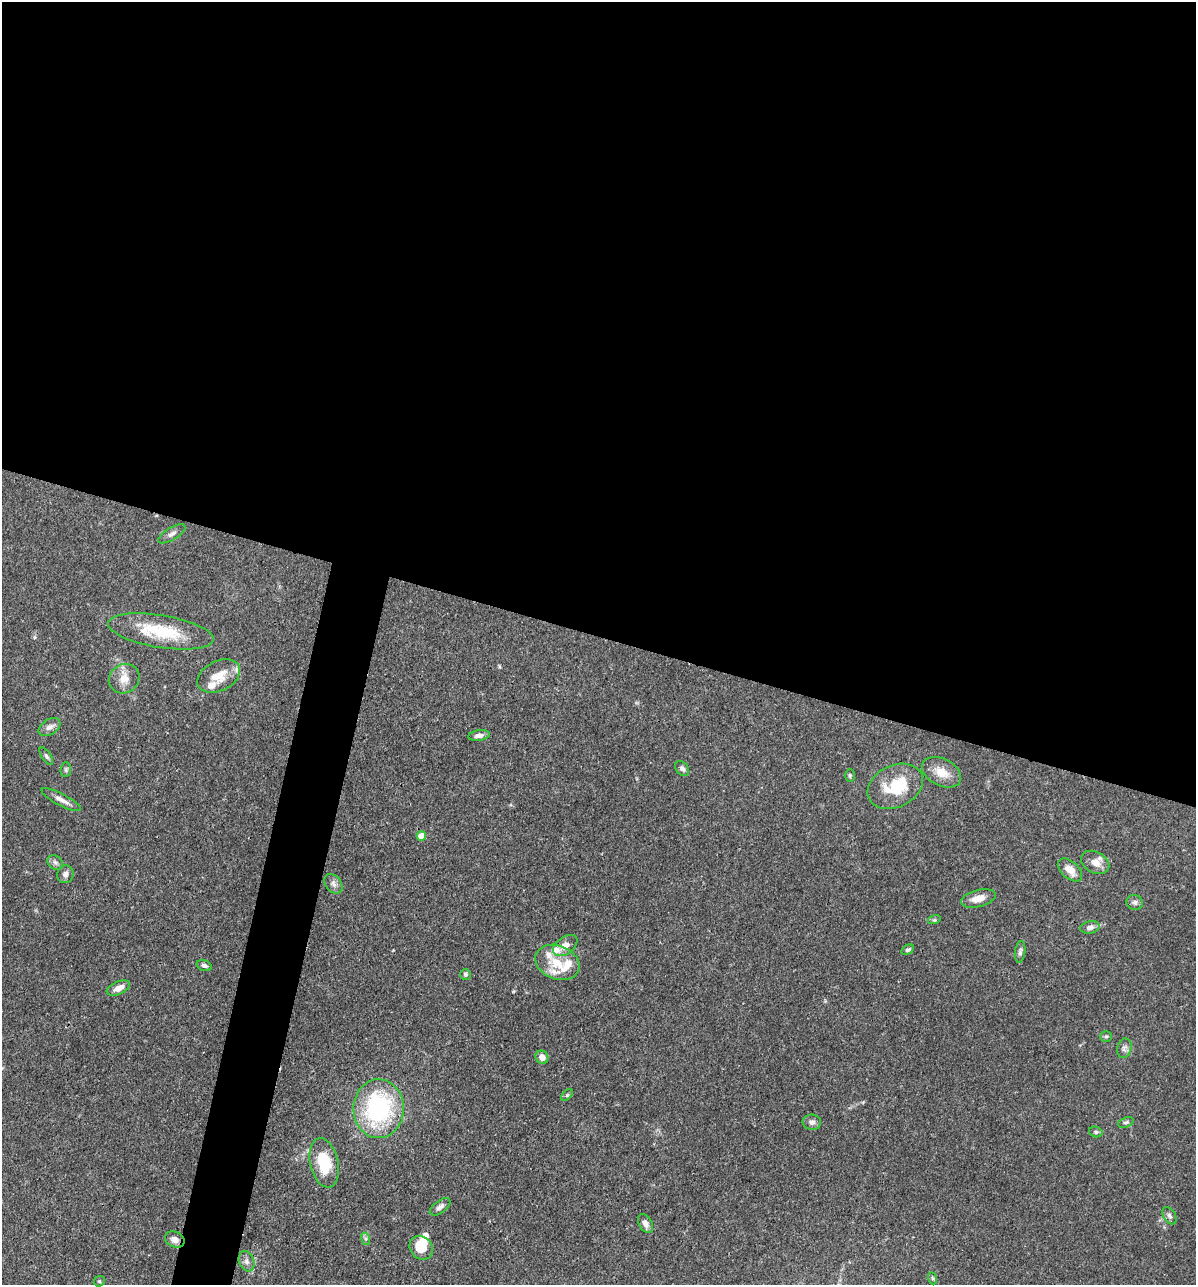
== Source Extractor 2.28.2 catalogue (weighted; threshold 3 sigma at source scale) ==
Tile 3 of 4 x 4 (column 3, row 1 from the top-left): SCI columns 2640-3833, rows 3852-5134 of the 5155 x 5135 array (HDU 1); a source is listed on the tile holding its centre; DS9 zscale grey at full resolution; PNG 1198 x 1287 px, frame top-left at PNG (2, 2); each listed source drawn as its Kron ellipse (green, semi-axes under 4 px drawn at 4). Shown black and unused: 52% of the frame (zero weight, under 3 of 4 exposures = <1% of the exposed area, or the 3 px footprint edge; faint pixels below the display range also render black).
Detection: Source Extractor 2.28.2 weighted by HDU 2 'WHT'; one run over the whole footprint, this tile lists its part. Background 0.102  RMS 0.0038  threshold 0.0169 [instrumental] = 3 sigma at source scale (4.5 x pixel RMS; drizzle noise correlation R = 1.50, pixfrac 1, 0.05/0.05 arcsec/px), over >= 5 px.
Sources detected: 57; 9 inside a brighter listed object's ellipse — not listed separately; the other 48 listed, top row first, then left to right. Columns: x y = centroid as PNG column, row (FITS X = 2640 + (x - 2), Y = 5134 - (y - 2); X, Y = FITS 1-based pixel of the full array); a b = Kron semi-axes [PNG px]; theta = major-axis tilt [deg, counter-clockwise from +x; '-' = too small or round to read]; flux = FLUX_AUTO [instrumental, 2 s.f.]
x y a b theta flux
172 534 15 6 31 1.7
161 631 53 16 -9 21
219 676 23 15 26 7.1
124 679 16 14 34 4.7
50 727 12 7 33 2
479 735 11 5 8 1.6
46 756 10 4 -56 0.88
682 768 8 6 -48 1.2
66 770 7 5 84 0.76
941 772 21 13 -28 5.9
850 776 6 5 - 0.64
895 786 29 21 26 16
61 800 22 6 -28 2.8
421 836 5 4 - 5
55 862 8 6 -38 1.1
1095 862 15 10 -28 3.9
1070 870 14 8 -42 3.9
65 874 9 8 - 1.7
333 884 11 8 -52 1.6
978 898 17 8 14 3.8
1135 902 8 7 - 1.2
934 920 6 4 16 0.5
1090 927 10 6 13 1.7
565 946 14 8 37 3.4
908 950 7 4 29 0.7
1020 952 11 5 82 1.1
557 962 23 16 -22 9.5
204 966 8 5 -17 1
466 974 5 5 - 0.75
118 988 12 6 23 3.1
1106 1036 6 5 - 0.62
1124 1048 10 7 76 1.5
542 1057 7 6 - 2.8
567 1095 7 4 45 0.65
379 1109 29 25 89 49
812 1122 9 7 -8 1.6
1126 1122 8 5 20 0.81
1096 1132 7 5 -15 0.74
324 1163 25 14 -77 14
440 1207 12 6 37 1.7
1169 1216 9 6 -58 1.1
645 1223 10 6 -59 2.3
366 1239 6 4 -72 0.65
175 1240 10 7 -23 2.3
421 1248 13 10 -49 9.2
247 1261 10 7 -69 1.6
932 1278 6 4 -70 0.54
99 1281 6 5 - 0.59
Overlapping masked pixels (flux is a lower limit): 1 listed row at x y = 175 1240